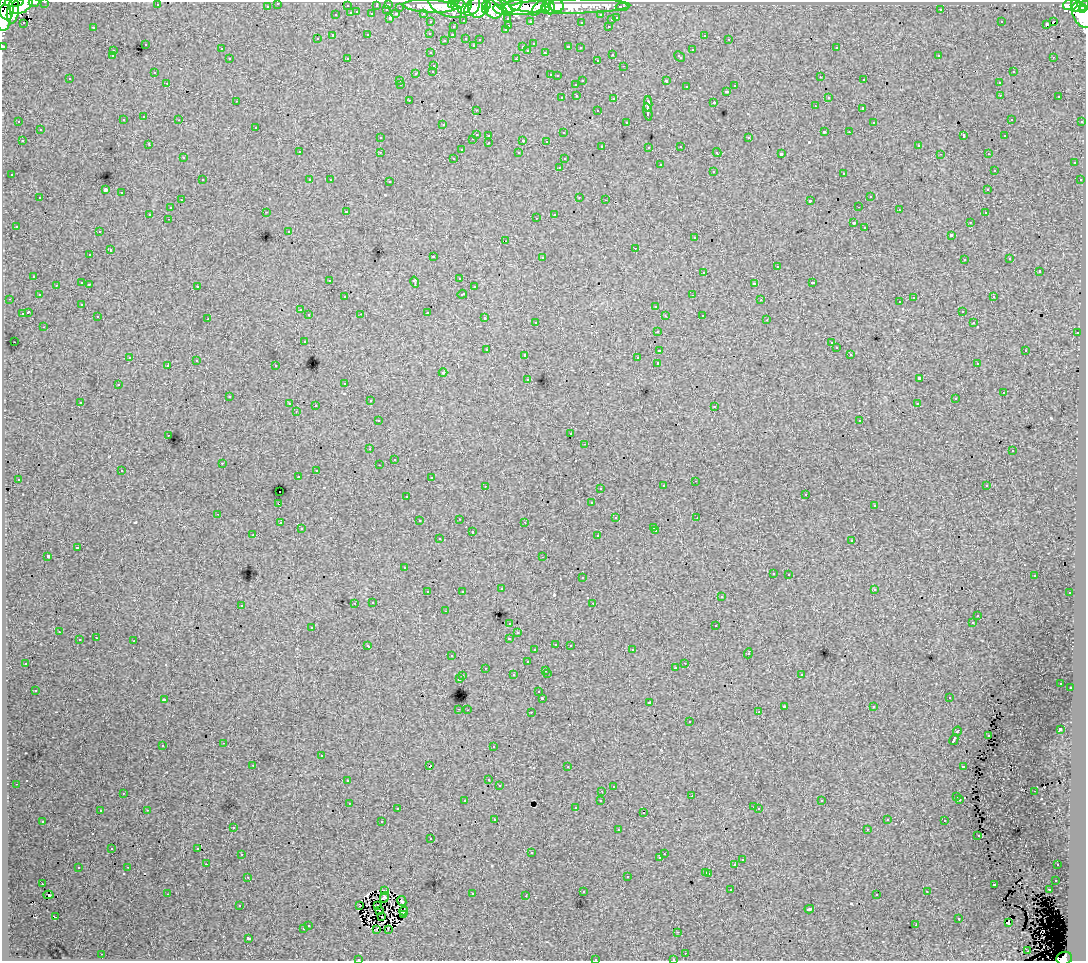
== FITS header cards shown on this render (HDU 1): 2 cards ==
NAXIS1  =                 1084
NAXIS2  =                  959

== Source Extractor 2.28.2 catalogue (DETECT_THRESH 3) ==
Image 1084 x 959 px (HDU 1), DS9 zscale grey, 1 PNG px = 1 image px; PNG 1088 x 963 px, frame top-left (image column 1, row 959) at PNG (2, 2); each listed source drawn as its Kron ellipse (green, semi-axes under 4 px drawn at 4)
Background 40.9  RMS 0.54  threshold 1.61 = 3 sigma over >= 5 px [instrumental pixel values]
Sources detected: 524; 1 with non-positive FLUX_AUTO (blend fragments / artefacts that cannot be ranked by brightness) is neither listed nor drawn; of the other 523, the 500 brightest by FLUX_AUTO listed and drawn (23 fainter detections omitted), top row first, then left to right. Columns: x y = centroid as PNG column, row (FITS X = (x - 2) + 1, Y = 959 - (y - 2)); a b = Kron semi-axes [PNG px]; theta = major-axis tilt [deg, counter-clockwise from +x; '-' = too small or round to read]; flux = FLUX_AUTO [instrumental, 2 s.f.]
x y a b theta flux
14 2 10 2 3 71000
34 2 5 2 - 20000
45 2 3 2 - 950
278 3 3 3 - 1200
388 4 3 3 - 1700
451 4 3 3 - 53000
21 5 12 7 31 360000
157 5 3 2 - 93
458 5 7 4 24 240000
464 5 9 7 56 110000
486 5 4 4 - 140000
502 5 13 4 -42 130000
1071 5 8 5 16 59000
1076 5 6 5 - 59000
267 6 3 3 - 610
347 6 3 3 - 310
376 6 3 3 - 510
430 6 27 6 -3 82000
445 6 19 8 -27 77000
511 6 10 6 19 240000
541 6 13 5 45 110000
557 6 7 6 - 160000
571 6 59 7 1 110000
1084 6 5 4 - 70000
472 7 10 6 55 100000
478 7 10 9 - 180000
523 7 20 8 6 200000
550 7 7 5 -85 58000
622 7 6 3 0 910
6 8 11 7 -79 450000
400 8 3 2 - 410
494 8 10 9 - 110000
545 8 5 3 - 46000
485 9 4 3 - 95000
387 10 3 2 - 130
500 10 7 4 -25 99000
941 10 3 2 - 78
1083 10 3 2 - 30000
13 11 13 6 81 370000
357 12 3 2 - 120
351 13 3 3 - 390
336 14 3 3 - 230
372 14 3 3 - 490
396 14 4 3 - 400
423 14 3 3 - 520
601 15 3 3 - 650
1082 15 14 9 -61 210000
617 17 3 3 - 300
4 18 13 7 85 330000
390 18 3 3 - 490
508 18 3 3 - 510
611 19 3 3 - 100
464 21 3 3 - 250
530 21 3 3 - 430
1001 21 3 3 - 73
1053 21 4 2 - 200
431 22 3 3 - 700
581 22 3 3 - 58
23 23 3 2 - 90
1046 24 3 3 - 140
509 26 3 2 - 120
608 26 3 3 - 190
93 27 3 2 - 270
453 27 3 3 - 150
505 30 3 3 - 75
430 33 3 3 - 73
452 34 3 2 - 77
368 35 3 3 - 170
704 35 3 2 - 82
333 36 4 3 - 740
466 38 3 3 - 130
317 39 3 3 - 59
480 39 3 2 - 67
729 39 3 2 - 82
444 40 3 2 - 63
533 43 3 2 - 40
145 44 3 3 - 130
473 45 3 3 - 54
3 46 3 2 - 1600
568 46 3 3 - 210
523 47 4 3 - 30
580 48 3 3 - 71
836 48 3 3 - 97
221 49 3 3 - 100
528 50 3 3 - 150
692 50 3 3 - 390
113 51 3 2 - 66
545 52 3 3 - 78
431 53 3 3 - 84
612 54 3 3 - 120
939 55 3 2 - 86
112 56 3 3 - 65
679 56 6 3 -42 160
1053 57 3 2 - 60
230 58 3 3 - 140
347 58 4 3 - 29
516 59 3 2 - 310
597 60 3 2 - 88
434 65 3 3 - 140
624 66 3 2 - 110
433 71 3 3 - 100
154 72 3 2 - 47
1013 72 3 3 - 180
416 73 3 2 - 250
550 75 3 2 - 140
558 75 3 3 - 55
820 77 3 2 - 52
70 79 3 2 - 61
582 80 3 2 - 220
864 80 3 3 - 140
400 81 3 2 - 50
666 81 4 3 - 600
167 83 3 2 - 77
999 83 3 3 - 110
576 84 3 3 - 140
401 85 3 2 - 43
687 86 3 3 - 120
735 86 3 3 - 90
726 91 3 3 - 160
1000 95 3 3 - 110
577 96 3 3 - 94
828 97 3 3 - 100
1059 97 3 2 - 79
562 98 3 3 - 88
614 99 3 3 - 220
409 100 3 2 - 87
236 101 3 2 - 52
714 103 3 3 - 310
648 104 8 2 90 860
815 106 3 2 - 43
863 108 3 3 - 470
476 110 3 2 - 79
598 110 3 3 - 140
648 112 9 3 -80 1200
144 117 3 3 - 120
1011 119 3 2 - 49
123 120 3 3 - 200
179 120 3 2 - 70
19 122 3 2 - 46
627 122 3 3 - 75
874 122 3 2 - 46
1082 122 3 2 - 310
443 125 3 2 - 72
256 127 3 3 - 97
40 129 3 3 - 170
824 132 4 2 - 490
849 132 3 2 - 65
564 133 3 3 - 63
476 134 3 3 - 470
489 135 3 3 - 120
963 136 4 3 - 220
1005 136 3 3 - 66
380 138 3 3 - 85
749 138 3 3 - 230
473 139 2 2 - 110
523 140 3 2 - 330
22 141 3 2 - 100
546 141 3 3 - 95
489 143 3 2 - 95
149 145 3 2 - 58
918 145 3 3 - 88
602 146 3 2 - 100
681 146 3 3 - 92
649 147 3 2 - 78
461 150 3 2 - 40
299 152 3 3 - 110
380 152 3 2 - 110
717 152 5 3 - 74
519 153 3 3 - 92
781 154 3 3 - 910
940 154 3 2 - 47
988 154 3 2 - 38
183 158 3 3 - 90
454 158 3 2 - 70
564 159 3 3 - 60
1074 162 3 3 - 100
660 165 3 3 - 200
559 167 3 2 - 90
994 170 3 2 - 56
713 171 3 3 - 180
844 173 3 3 - 250
12 175 3 3 - 67
202 180 3 2 - 110
310 180 3 3 - 90
330 180 3 2 - 69
1081 180 3 2 - 65
390 182 3 2 - 240
105 190 4 3 - 2400
988 190 3 3 - 190
122 193 3 3 - 200
871 196 3 3 - 200
579 197 3 2 - 170
40 198 3 3 - 200
181 200 3 2 - 79
606 200 3 2 - 55
810 200 3 3 - 800
171 207 3 3 - 190
859 207 3 2 - 75
899 210 3 3 - 53
266 212 3 2 - 80
346 212 3 3 - 150
985 213 3 2 - 64
150 214 4 3 - 510
555 215 4 3 - 740
536 218 3 2 - 78
168 219 3 2 - 53
970 222 3 2 - 67
854 223 3 2 - 32
16 226 3 3 - 56
865 227 3 3 - 140
289 231 4 3 - 56
99 232 3 2 - 83
951 235 3 3 - 490
695 238 3 3 - 200
506 241 2 2 - 64
636 248 3 2 - 160
110 250 3 3 - 250
90 255 3 3 - 140
433 257 3 2 - 280
542 257 3 3 - 400
1010 259 3 3 - 67
964 260 3 3 - 73
777 267 3 3 - 330
1039 271 3 3 - 260
704 272 3 3 - 280
34 276 3 3 - 110
459 278 3 2 - 56
330 280 3 2 - 110
415 282 5 2 - 49
82 283 3 3 - 370
813 283 3 3 - 230
89 284 3 3 - 91
754 284 4 3 - 980
56 285 3 3 - 81
197 286 3 3 - 160
474 287 3 3 - 92
462 294 5 3 - 200
39 295 3 3 - 78
693 295 3 2 - 160
345 297 3 2 - 82
993 297 3 3 - 130
914 298 3 3 - 190
9 299 3 2 - 68
761 300 3 3 - 44
900 302 3 3 - 89
82 304 3 3 - 57
656 306 3 3 - 220
300 310 3 3 - 81
962 311 3 2 - 52
28 312 4 3 - 710
428 312 3 3 - 360
22 314 4 3 - 500
361 314 3 3 - 37
309 315 3 3 - 110
702 315 3 2 - 120
665 316 3 2 - 75
98 317 3 2 - 81
485 318 3 3 - 290
208 319 3 2 - 74
767 320 3 2 - 81
536 322 3 3 - 65
974 323 3 3 - 110
44 327 3 2 - 71
658 331 3 3 - 160
1077 333 3 3 - 120
304 341 3 3 - 79
14 342 2 2 - 67
831 343 3 3 - 77
837 347 3 3 - 79
487 350 2 2 - 31
659 350 4 3 - 580
1025 350 3 3 - 280
850 354 3 2 - 75
525 355 3 3 - 150
130 357 3 2 - 55
637 358 3 3 - 59
196 361 3 3 - 44
658 363 4 3 - 1100
977 364 3 3 - 67
168 365 3 3 - 190
276 366 3 3 - 280
443 373 4 4 - 34
919 378 3 3 - 680
528 379 3 3 - 71
345 383 3 3 - 80
118 385 3 3 - 98
1003 393 3 2 - 120
229 397 3 3 - 120
955 399 3 2 - 41
370 401 3 3 - 91
80 402 3 2 - 79
917 403 3 3 - 160
290 404 3 3 - 300
315 406 3 3 - 380
714 406 3 3 - 89
296 412 3 2 - 53
378 420 3 3 - 73
860 421 2 2 - 30
571 433 3 2 - 54
168 435 3 2 - 85
585 444 3 2 - 65
370 449 3 2 - 59
1013 451 3 3 - 66
394 459 3 2 - 56
222 463 2 2 - 140
379 465 3 2 - 49
316 470 3 2 - 120
122 471 3 3 - 110
298 477 3 3 - 260
431 477 3 3 - 70
18 479 3 2 - 66
695 481 3 2 - 65
485 486 3 2 - 110
664 486 3 3 - 110
987 486 3 3 - 200
600 488 3 2 - 61
279 492 3 2 - 320
806 494 3 2 - 82
407 496 3 2 - 63
592 503 3 3 - 84
278 504 3 3 - 320
874 506 3 3 - 74
218 514 3 2 - 110
616 518 3 3 - 160
697 518 3 2 - 32
460 519 3 2 - 120
419 521 3 2 - 61
525 522 3 2 - 58
280 523 3 2 - 84
654 527 3 2 - 54
301 529 3 3 - 61
656 531 3 2 - 100
472 532 3 3 - 220
253 535 3 2 - 67
598 536 3 3 - 230
439 539 3 3 - 130
852 540 3 3 - 120
77 548 4 3 - 270
48 556 3 3 - 760
543 557 3 2 - 50
405 568 3 3 - 61
773 573 3 3 - 97
788 574 3 2 - 96
1034 576 2 2 - 33
583 578 3 3 - 210
501 589 3 3 - 140
874 589 3 3 - 96
462 591 3 3 - 66
428 592 3 3 - 160
1070 593 3 2 - 79
721 597 3 3 - 92
373 602 3 3 - 100
355 603 3 2 - 44
593 603 3 2 - 120
241 605 3 3 - 130
445 611 3 2 - 58
978 615 2 2 - 34
510 623 3 3 - 94
973 623 3 3 - 110
716 626 3 3 - 160
312 627 3 3 - 120
59 632 3 2 - 79
518 633 3 2 - 81
96 638 3 2 - 90
509 638 4 3 - 290
79 640 3 3 - 250
134 641 2 2 - 230
556 644 3 3 - 110
570 645 3 2 - 110
368 646 4 3 - 130
535 650 3 3 - 110
632 650 3 2 - 95
748 653 5 3 - 340
452 656 3 3 - 82
527 662 3 3 - 110
26 663 3 3 - 100
685 663 3 2 - 87
485 668 3 2 - 69
675 668 3 3 - 720
545 670 3 2 - 170
547 673 3 2 - 240
801 674 3 3 - 150
514 675 3 3 - 180
462 676 3 2 - 170
459 679 3 3 - 480
1061 683 3 3 - 74
1070 688 3 2 - 110
35 690 3 3 - 100
539 692 3 3 - 76
949 697 3 2 - 55
542 698 3 3 - 640
164 699 4 2 - 37
649 703 3 2 - 41
784 706 4 3 - 39
873 707 3 3 - 73
459 709 3 2 - 210
467 710 3 2 - 110
531 712 3 2 - 160
759 712 4 3 - 52
690 722 3 3 - 120
1060 729 4 3 - 1100
957 731 4 3 - 440
988 735 3 2 - 35
954 740 5 3 - 1700
224 743 3 2 - 100
163 745 3 3 - 280
493 746 3 2 - 46
321 756 3 3 - 340
253 765 3 2 - 74
430 766 4 3 - 700
963 766 3 3 - 240
568 767 3 2 - 54
489 780 3 2 - 66
347 781 3 3 - 98
16 784 3 2 - 88
499 785 3 3 - 120
613 786 3 3 - 120
602 791 3 2 - 99
1034 791 3 2 - 40
123 793 3 2 - 41
692 796 3 2 - 75
957 797 3 2 - 33
601 800 3 3 - 260
960 800 3 2 - 70
465 801 3 3 - 91
822 801 3 2 - 60
349 803 3 2 - 180
754 807 3 2 - 75
576 808 3 3 - 69
398 809 3 2 - 76
759 809 3 2 - 63
147 810 3 2 - 240
100 811 3 2 - 74
644 813 3 2 - 100
495 819 3 2 - 51
887 820 3 3 - 75
43 821 3 3 - 84
945 821 3 2 - 230
382 822 3 3 - 400
233 827 3 3 - 140
867 829 3 2 - 60
618 830 3 2 - 63
978 835 3 2 - 29
431 839 3 2 - 67
198 848 2 2 - 28
112 849 3 2 - 59
531 853 3 3 - 54
242 854 3 2 - 130
664 854 3 2 - 62
660 858 3 3 - 150
743 860 3 3 - 78
206 864 3 2 - 66
734 865 3 3 - 390
1057 865 3 2 - 96
128 867 3 2 - 86
79 868 3 3 - 210
706 872 3 3 - 240
709 873 3 3 - 180
248 877 3 2 - 77
627 877 3 3 - 220
1056 880 3 3 - 85
42 884 3 2 - 34
994 884 3 3 - 330
1049 889 3 3 - 110
731 890 3 2 - 75
384 891 3 2 - 43
583 892 3 3 - 69
927 892 3 2 - 92
167 894 3 2 - 460
473 894 3 2 - 140
877 894 3 3 - 110
49 895 5 2 - 170
526 896 3 2 - 90
384 897 5 3 - 100
402 901 5 3 - 52
359 905 3 2 - 34
377 905 2 2 - 43
240 906 3 3 - 110
809 909 4 3 - 67
380 911 3 2 - 47
404 911 4 3 - 74
404 915 4 3 - 54
55 917 3 2 - 44
382 917 2 2 - 53
959 919 3 3 - 150
1008 923 3 3 - 50
309 925 3 3 - 120
916 925 3 2 - 100
303 929 3 3 - 210
376 929 3 2 - 29
388 929 3 2 - 42
678 932 2 2 - 110
248 938 4 3 - 950
1027 951 3 2 - 37
685 953 3 2 - 73
102 954 2 2 - 130
1064 958 8 6 14 21000
359 959 3 2 - 69
595 959 3 3 - 290
673 959 3 2 - 65
At the frame edge (FLAGS 8, measured only in part): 14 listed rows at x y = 14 2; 34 2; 45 2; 278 3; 21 5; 430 6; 1084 6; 6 8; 4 18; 3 46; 1064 958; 359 959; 595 959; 673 959
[23 fainter detections neither listed nor drawn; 1 non-positive-flux detection neither listed nor drawn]